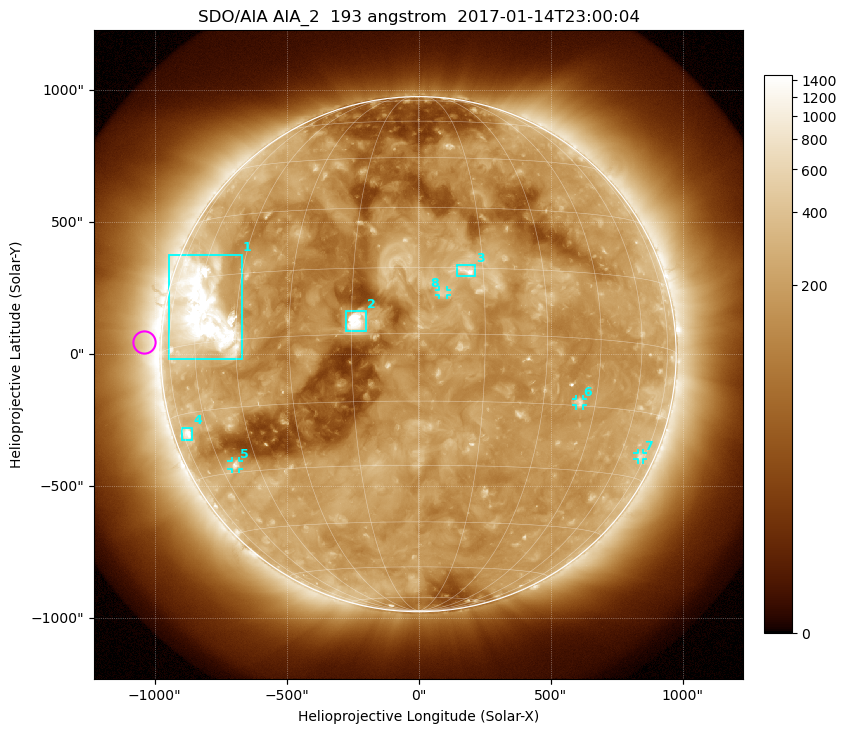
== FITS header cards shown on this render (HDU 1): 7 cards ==
TELESCOP= 'SDO/AIA'
INSTRUME= 'AIA_2'
WAVELNTH=                  193
WAVEUNIT= 'angstrom'
DATE-OBS= '2017-01-14T23:00:04.84'
CTYPE1  = 'HPLN-TAN'
CTYPE2  = 'HPLT-TAN'

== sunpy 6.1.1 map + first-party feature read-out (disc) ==
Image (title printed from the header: SDO/AIA AIA_2  193 angstrom  2017-01-14T23:00:04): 1024 x 1024 px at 2.4 arcsec/px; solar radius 976 arcsec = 407 px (full disc in frame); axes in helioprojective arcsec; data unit not stated in the header (colour bar unlabelled)
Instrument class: DISC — disc imager (sunpy class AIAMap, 193 A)
Bright regions (active regions / flare kernels): reference = the median radial profile (limb darkening/brightening removed); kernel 9 px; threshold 5 sigma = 307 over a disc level ~162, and >= 1.15x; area >= 12 px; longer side >= 10 px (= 24 arcsec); searched inside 0.97 R_sun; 8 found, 8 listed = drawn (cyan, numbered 1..; 4 of them under ~33 arcsec drawn as corner ticks so the feature stays visible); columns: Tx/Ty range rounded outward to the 5 arcsec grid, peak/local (2 s.f.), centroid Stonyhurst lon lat
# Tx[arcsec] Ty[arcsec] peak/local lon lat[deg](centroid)
1 -945..-670 -20..380 15 -57 +7
2 -275..-200 85..165 17 -14 +3
3 145..215 295..335 6.5 +11 +14
4 -895..-855 -325..-275 5.5 -72 -19
5 -710..-680 -435..-405 4.4 -54 -28
6 595..625 -195..-170 4.2 +40 -14
7 830..850 -400..-375 2.7 +71 -25
8 80..110 225..245 3.1 +6 +9
Off-limb structures (1.02-1.3 R_sun): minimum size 162 px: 3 found; the strongest spans PA ~55..125 deg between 1.02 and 1.3 R_sun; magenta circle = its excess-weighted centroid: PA ~90 deg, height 1.07 R_sun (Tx ~-1040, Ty ~45 arcsec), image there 1.7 x the reference